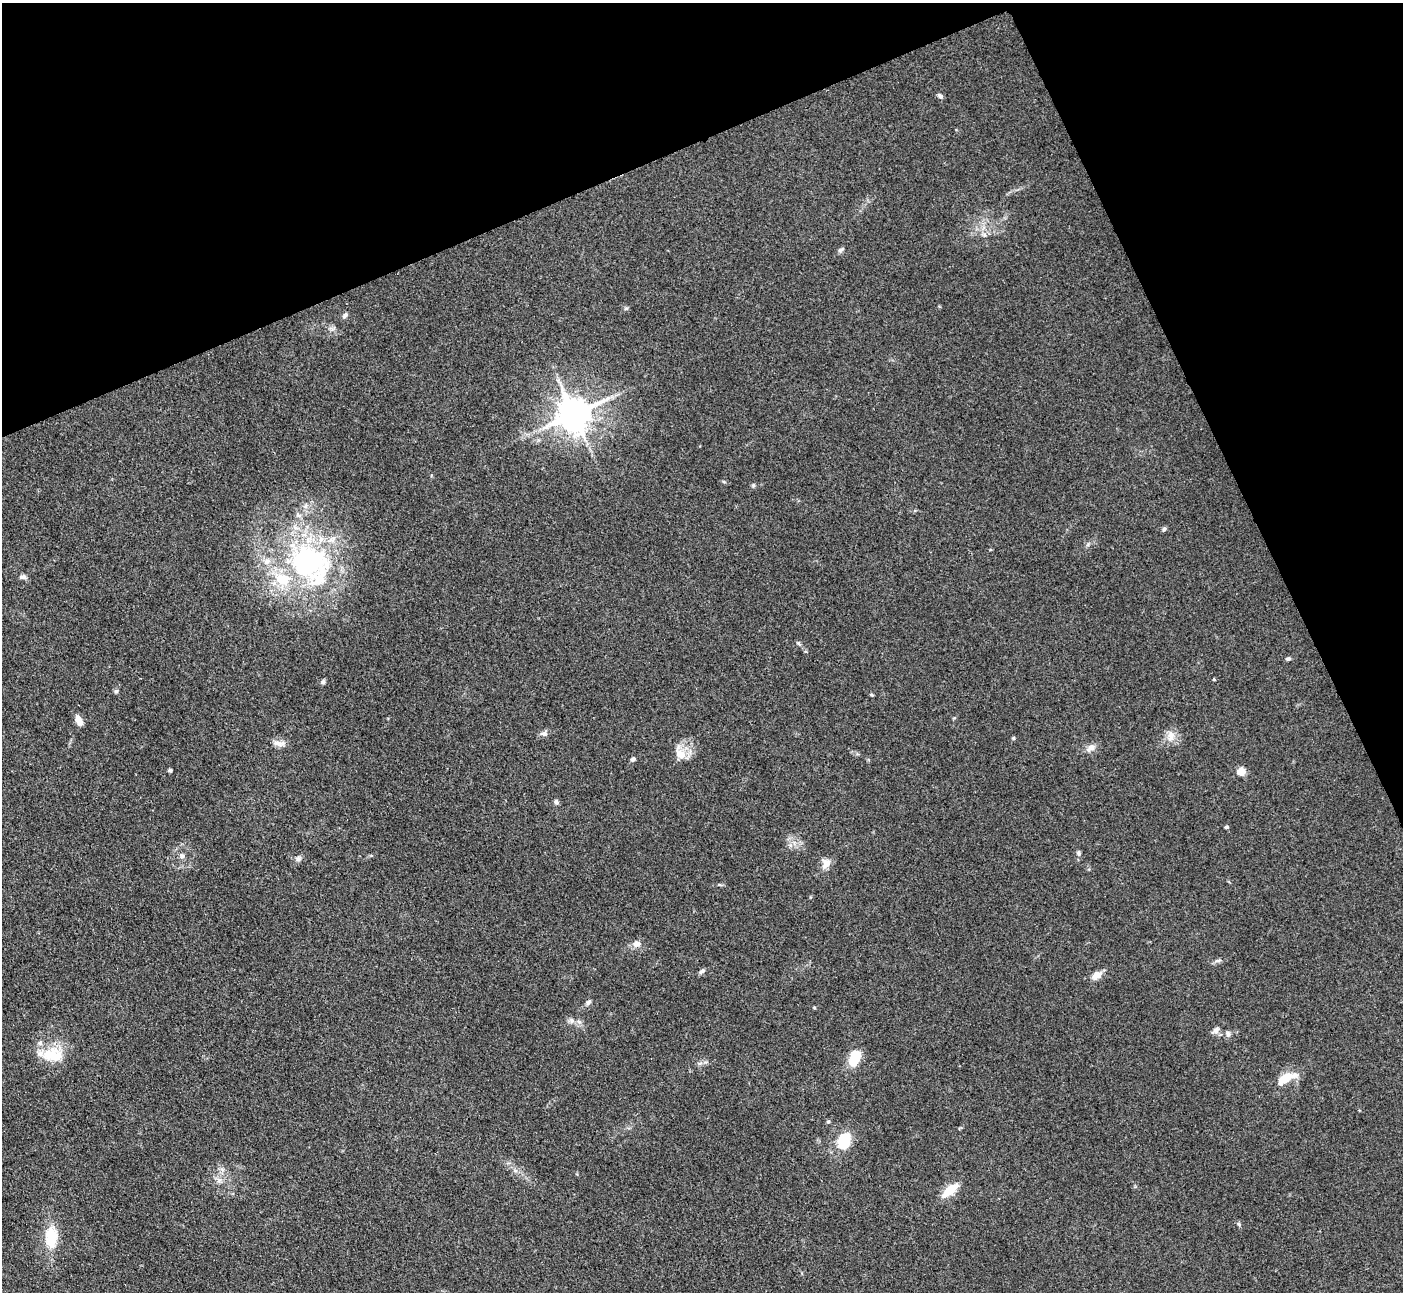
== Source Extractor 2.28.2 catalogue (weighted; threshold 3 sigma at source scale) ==
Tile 3 of 4 x 4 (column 3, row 1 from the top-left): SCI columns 2812-4212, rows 4163-5452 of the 5623 x 5610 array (HDU 1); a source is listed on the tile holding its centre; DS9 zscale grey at full resolution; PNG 1405 x 1294 px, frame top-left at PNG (2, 3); no overlay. Shown black and unused: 21% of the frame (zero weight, under 3 of 4 exposures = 1% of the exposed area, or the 3 px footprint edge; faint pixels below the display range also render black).
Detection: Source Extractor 2.28.2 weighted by HDU 2 'WHT'; one run over the whole footprint, this tile lists its part. Background 0.201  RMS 0.0081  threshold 0.0365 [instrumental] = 3 sigma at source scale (4.5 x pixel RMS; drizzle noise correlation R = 1.50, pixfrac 1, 0.05/0.05 arcsec/px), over >= 5 px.
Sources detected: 56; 2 inside a brighter object's white glare — not listed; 6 inside a brighter listed object's ellipse — not listed separately; the other 48 listed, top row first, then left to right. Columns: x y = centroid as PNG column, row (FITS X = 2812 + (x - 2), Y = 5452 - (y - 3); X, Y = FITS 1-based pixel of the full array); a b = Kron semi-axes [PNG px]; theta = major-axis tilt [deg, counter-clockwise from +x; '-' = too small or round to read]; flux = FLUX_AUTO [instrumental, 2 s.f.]
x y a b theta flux
940 96 8 5 -39 2
841 249 12 4 33 1.7
345 315 9 5 51 2
574 414 10 9 - 1900
753 485 6 4 70 1.3
1164 529 6 5 - 1.4
308 562 60 48 -18 170
23 577 11 6 -6 2.5
798 643 6 4 -44 1.2
1288 659 6 5 - 1.6
1214 679 4 4 - 0.78
323 682 6 5 - 1.8
116 691 6 5 - 1.5
872 695 6 3 -19 0.81
79 720 11 6 -64 8.1
544 734 11 6 -2 2.7
1171 736 17 9 83 7
1013 738 5 4 - 1.1
278 743 14 7 -12 5
1091 748 11 8 32 5
680 754 18 12 -58 11
633 759 5 4 - 2
170 770 4 3 - 1.6
1241 771 5 5 - 29
556 802 7 5 -69 1.9
1227 827 4 4 - 1.4
1079 853 7 6 - 1.8
182 856 7 6 - 2.6
298 859 7 6 - 2.2
826 864 14 10 64 6.7
637 944 10 8 9 5.1
1219 960 7 4 19 1.5
702 971 10 5 35 2
1097 975 11 7 34 7.7
588 1002 8 5 45 1.8
814 1008 5 3 - 0.82
579 1022 7 4 -3 1.9
1216 1030 10 7 48 3.4
1228 1033 7 6 - 2.2
50 1055 27 18 32 24
855 1058 19 11 69 18
1287 1076 24 10 18 14
828 1122 5 3 - 0.96
844 1144 14 11 38 21
219 1180 7 4 19 2.1
950 1190 18 8 39 19
1239 1224 6 4 -48 1.2
51 1233 19 15 -39 16